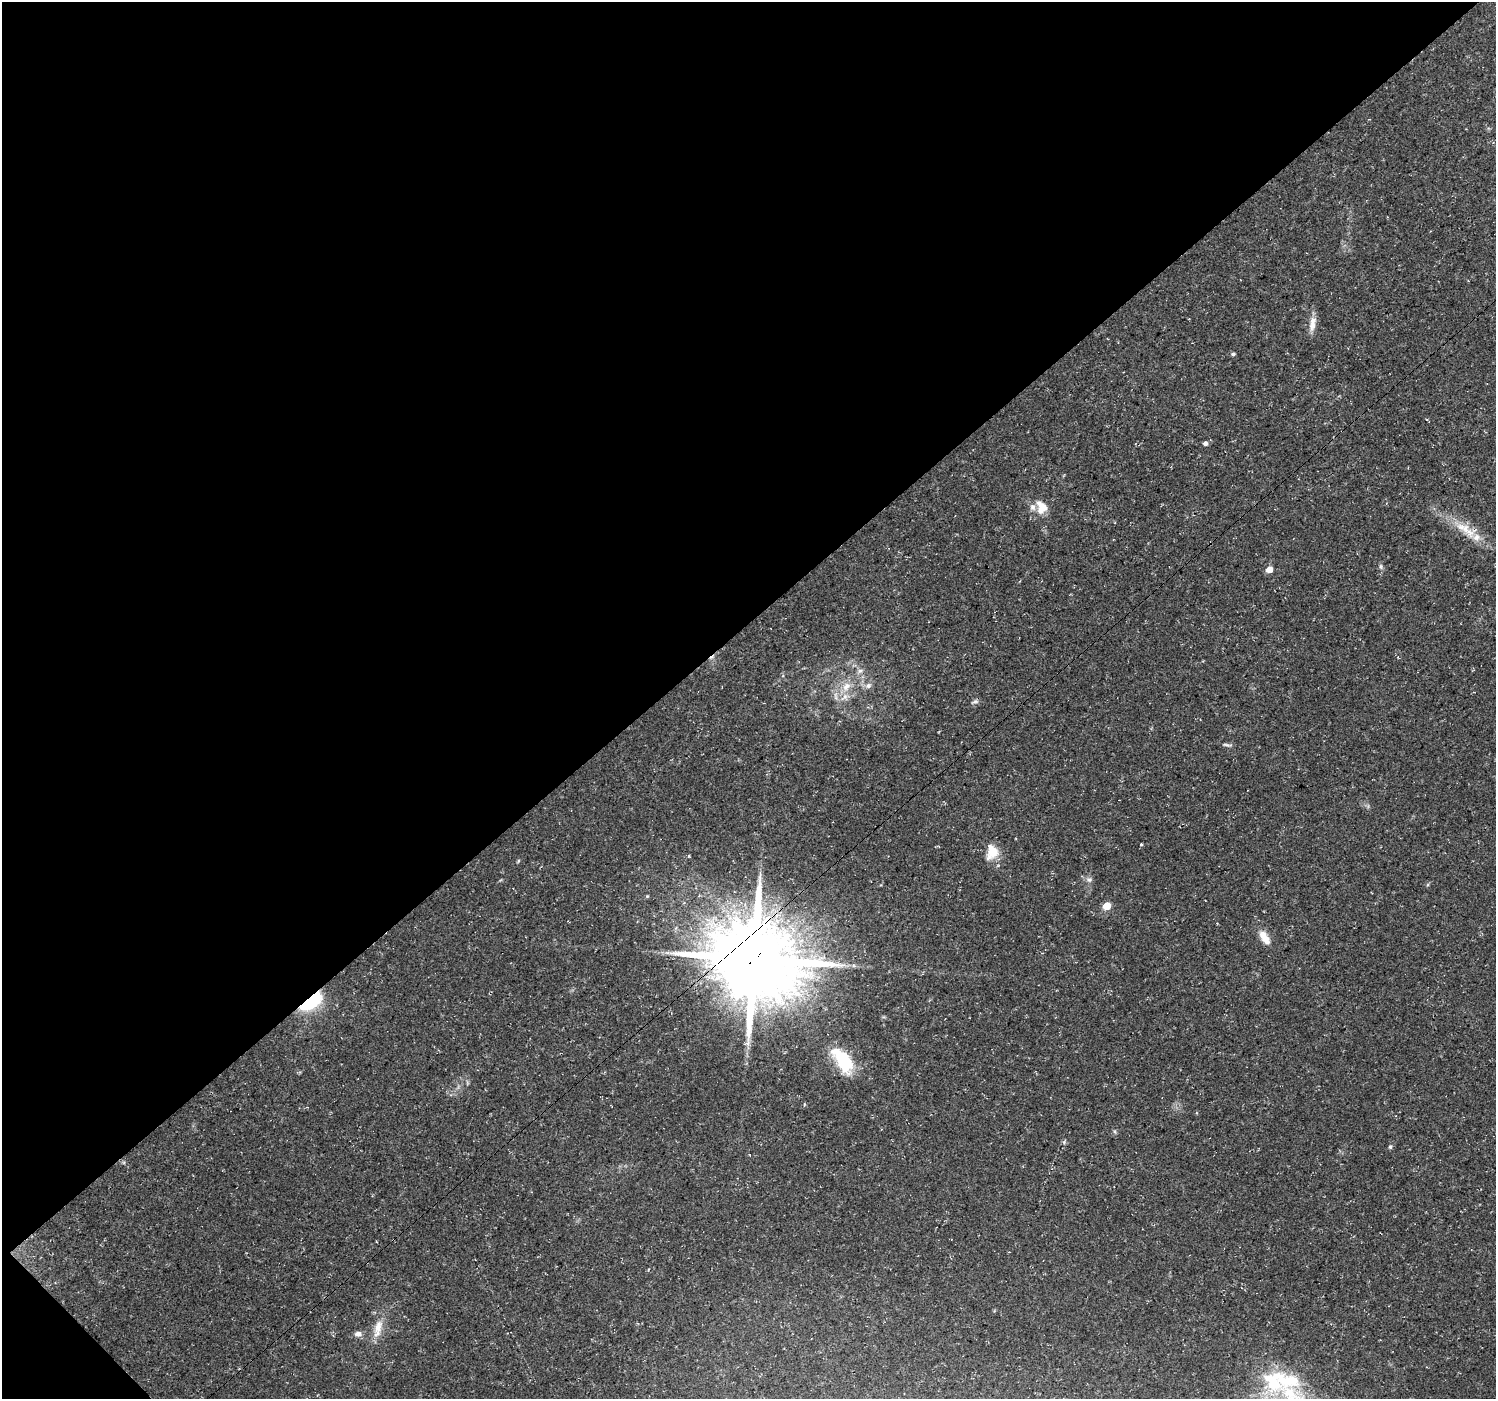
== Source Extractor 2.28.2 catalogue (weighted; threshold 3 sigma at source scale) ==
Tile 5 of 4 x 4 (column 1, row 2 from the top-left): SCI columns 88-1581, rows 3011-4407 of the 6110 x 6084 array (HDU 1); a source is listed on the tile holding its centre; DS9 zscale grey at full resolution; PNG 1498 x 1401 px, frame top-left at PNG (2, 2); no overlay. Shown black and unused: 45% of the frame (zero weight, under 3 of 4 exposures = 5% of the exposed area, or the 3 px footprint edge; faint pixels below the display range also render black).
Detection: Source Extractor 2.28.2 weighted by HDU 2 'WHT'; one run over the whole footprint, this tile lists its part. Background 0.0834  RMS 0.0048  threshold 0.0217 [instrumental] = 3 sigma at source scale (4.5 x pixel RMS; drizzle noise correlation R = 1.50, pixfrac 1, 0.0396/0.0396 arcsec/px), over >= 5 px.
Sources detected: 32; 1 cosmic-ray / hot-pixel residue — not listed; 5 inside a brighter listed object's ellipse — not listed separately; the other 26 listed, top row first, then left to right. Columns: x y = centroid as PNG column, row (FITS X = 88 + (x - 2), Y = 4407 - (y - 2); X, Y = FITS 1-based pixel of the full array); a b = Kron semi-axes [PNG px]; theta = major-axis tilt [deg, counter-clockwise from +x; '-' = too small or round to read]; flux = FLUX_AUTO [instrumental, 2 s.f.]
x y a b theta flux
1312 326 17 9 82 4.3
1233 354 5 4 - 0.95
1205 443 6 5 - 1.4
1041 507 18 13 -66 7.1
1465 529 40 12 -45 12
1381 566 8 4 -82 1
1269 570 5 5 - 5.6
860 671 9 6 15 1.7
846 686 15 9 46 5.7
868 686 9 7 26 2
976 701 7 4 0 1.1
1227 745 13 4 -9 1.2
992 852 21 15 76 8.2
518 861 6 3 72 0.52
1089 879 9 7 -23 1.6
647 896 5 4 - 0.6
1107 906 5 5 - 13
1265 939 16 9 -59 4.6
754 959 27 24 -16 5300
311 1002 25 11 37 30
843 1060 34 16 -55 23
1115 1132 6 4 -71 0.65
1390 1147 6 5 - 0.77
378 1327 22 11 68 7.1
358 1334 9 7 1 2.3
1275 1381 36 33 74 37
Overlapping masked pixels (flux is a lower limit): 2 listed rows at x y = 754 959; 311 1002